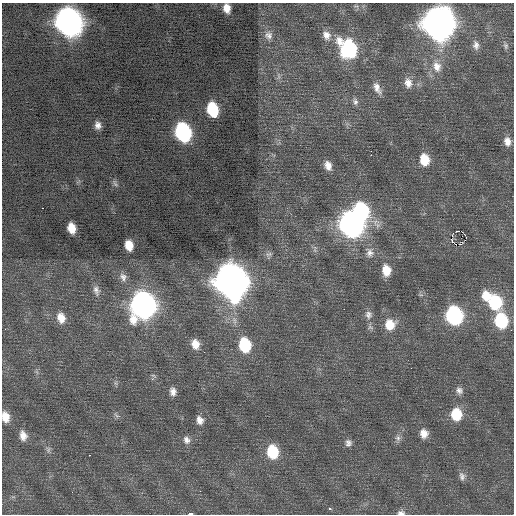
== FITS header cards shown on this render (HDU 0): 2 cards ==
NAXIS1  =                  512 / Axis length
NAXIS2  =                  512 / Axis length

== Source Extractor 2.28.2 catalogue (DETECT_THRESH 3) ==
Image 512 x 512 px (HDU 0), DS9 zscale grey, 1 PNG px = 1 image px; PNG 516 x 516 px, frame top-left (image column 1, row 512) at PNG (2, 3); no overlay
Background 0.213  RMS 0.75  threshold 2.24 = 3 sigma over >= 5 px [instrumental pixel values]
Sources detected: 72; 2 with non-positive FLUX_AUTO (blend fragments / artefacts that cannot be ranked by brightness) are not listed; the other 70 listed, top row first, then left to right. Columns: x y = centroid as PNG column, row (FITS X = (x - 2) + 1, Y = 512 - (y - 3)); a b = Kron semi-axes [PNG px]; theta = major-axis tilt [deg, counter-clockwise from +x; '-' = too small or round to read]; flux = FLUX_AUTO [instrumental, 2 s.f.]
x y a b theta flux
227 8 10 7 -78 490
69 22 15 12 -70 43000
438 24 16 13 -79 72000
268 35 13 12 - 430
326 35 12 10 -62 390
476 45 11 7 -79 250
506 46 9 6 -71 130
348 49 16 12 -58 5800
437 66 16 12 -73 630
278 76 11 4 -90 160
408 83 13 10 -79 440
377 88 16 8 -64 390
355 102 10 7 -63 190
213 109 11 8 -75 2400
98 125 7 6 - 260
183 132 13 10 -73 7900
507 141 11 9 -78 410
371 155 2 2 - 500
424 160 12 9 -80 1000
328 165 11 7 -68 400
115 184 11 5 -58 130
42 208 2 2 - 300
361 211 16 11 -59 6100
351 225 14 12 -68 30000
71 228 9 7 -77 710
458 231 3 2 - 2700
465 235 3 2 - 69
455 244 2 2 - 110
129 245 9 7 -74 710
370 252 14 11 -76 400
269 254 10 5 13 140
386 270 11 9 -83 860
123 277 11 9 -70 280
231 281 16 13 -73 85000
96 290 14 7 -73 260
421 295 7 4 -18 86
486 296 12 11 - 820
495 303 13 11 -76 3100
143 305 15 13 88 33000
344 309 2 2 - 83
368 315 12 10 -81 290
454 315 12 10 -80 8900
61 318 12 9 -75 570
501 321 12 10 -83 3700
390 325 12 12 - 950
370 327 9 6 -19 130
511 330 2 2 - 150
195 344 11 9 -76 560
245 345 12 9 -78 2800
153 375 8 3 -19 72
115 383 7 4 -89 100
459 390 10 8 -53 240
173 391 10 7 -86 300
456 414 12 10 -87 1500
116 415 10 5 -45 120
5 417 11 8 -77 590
200 420 10 8 -70 340
424 434 10 8 -77 450
23 436 11 8 -75 420
398 438 9 7 -67 190
187 440 11 8 -57 270
348 443 9 8 - 220
48 449 9 6 -77 140
273 452 12 10 -83 2100
89 455 3 2 - 610
462 476 12 8 -79 230
200 491 2 2 - 58
329 509 3 3 - 280
401 513 10 6 2 210
190 514 4 2 - 2900
At the frame edge (FLAGS 8, measured only in part): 4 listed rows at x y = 227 8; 5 417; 401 513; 190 514
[2 non-positive-flux detections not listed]